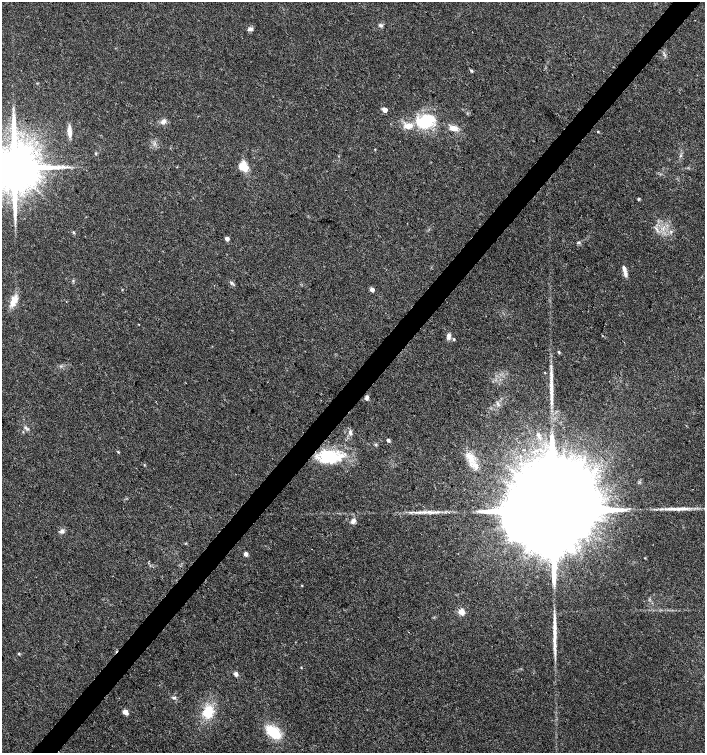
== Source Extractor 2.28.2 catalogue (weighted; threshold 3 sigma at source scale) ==
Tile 10 of 4 x 4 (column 2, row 3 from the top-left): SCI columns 1639-3044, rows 1503-3004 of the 6023 x 6017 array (HDU 1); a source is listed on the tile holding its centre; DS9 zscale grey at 2 x 2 block average (1 PNG px = mean of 2 x 2 image px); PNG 707 x 755 px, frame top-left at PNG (2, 2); no overlay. Shown black and unused: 4% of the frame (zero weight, under 3 of 4 exposures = <1% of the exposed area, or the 3 px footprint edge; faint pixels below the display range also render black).
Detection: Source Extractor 2.28.2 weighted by HDU 2 'WHT'; one run over the whole footprint, this tile lists its part. Background 0.0228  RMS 0.0029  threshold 0.0129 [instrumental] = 3 sigma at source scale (4.5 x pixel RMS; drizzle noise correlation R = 1.50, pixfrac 1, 0.0396/0.0396 arcsec/px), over >= 5 px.
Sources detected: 55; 1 long thin detection or spike segment (spike, bleed or trail) — not listed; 4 inside a brighter listed object's ellipse — not listed separately; the other 50 listed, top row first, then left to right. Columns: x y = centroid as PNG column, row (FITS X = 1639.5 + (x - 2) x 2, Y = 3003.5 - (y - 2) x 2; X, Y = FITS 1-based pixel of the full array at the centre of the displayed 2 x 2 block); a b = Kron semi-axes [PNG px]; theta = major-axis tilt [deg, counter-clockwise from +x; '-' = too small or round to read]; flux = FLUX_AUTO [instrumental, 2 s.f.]
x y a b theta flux
380 25 5 4 - 1.3
250 29 7 5 -3 2
471 71 4 3 - 1
385 110 3 3 - 11
163 121 8 6 27 2.6
425 121 18 14 22 33
454 128 11 6 -14 4.8
70 131 16 4 -85 4.5
598 132 3 3 - 0.59
96 153 3 3 - 0.76
243 166 8 6 -45 13
14 167 12 10 -48 5600
639 199 4 3 - 0.71
657 229 4 2 - 0.71
73 232 3 2 - 0.55
227 239 3 3 - 4.9
579 242 3 2 - 0.59
624 269 13 4 -73 3.5
372 290 3 3 - 7.3
14 300 13 8 64 6.6
138 324 3 2 - 0.29
449 336 8 5 85 2.4
454 339 3 3 - 0.9
559 352 3 3 - 0.85
367 397 5 4 - 2
497 403 4 2 - 0.72
26 428 7 3 -37 1.3
23 432 3 2 - 0.48
350 433 6 4 -61 1.6
388 440 3 2 - 2.4
118 452 3 2 - 0.68
329 457 23 14 -8 33
471 458 16 9 -61 8.7
673 509 17 3 0 5.2
553 510 39 16 -45 47000
430 512 18 3 -2 5.3
353 521 7 5 57 2.5
62 531 6 5 - 2
246 554 3 3 - 4.5
645 558 2 2 - 0.41
302 585 2 2 - 0.43
461 612 3 3 - 20
554 634 18 4 88 6.4
19 654 3 3 - 0.64
301 668 3 2 - 0.39
236 674 5 4 - 2
174 697 5 3 - 0.96
125 712 3 3 - 11
208 712 15 11 66 17
273 732 13 8 -39 24
Isophote crosses this tile's border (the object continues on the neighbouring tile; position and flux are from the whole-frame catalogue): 1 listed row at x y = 14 167
Diffuse or blended objects may show on this block-average render without a row.